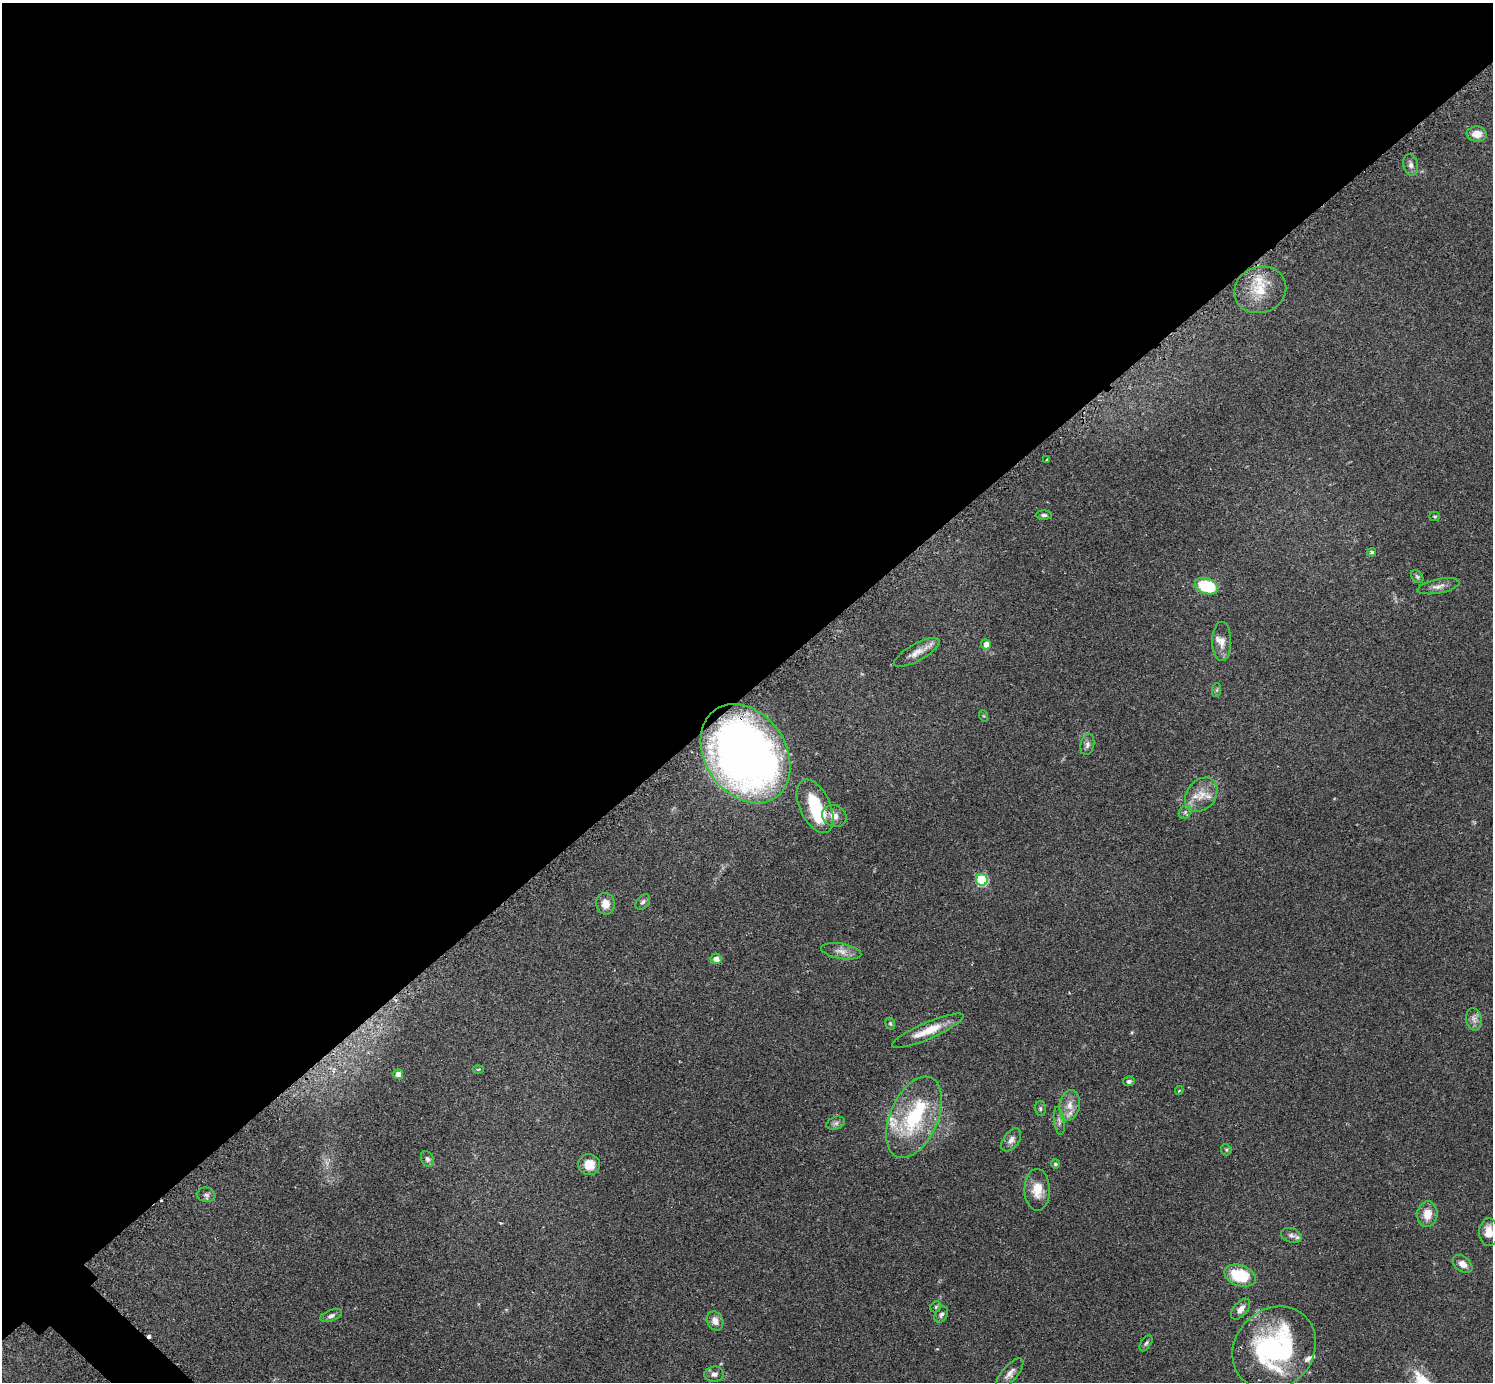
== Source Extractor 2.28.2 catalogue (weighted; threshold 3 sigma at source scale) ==
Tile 2 of 4 x 4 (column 2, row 1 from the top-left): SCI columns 1519-3009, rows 4327-5706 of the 6041 x 6040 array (HDU 1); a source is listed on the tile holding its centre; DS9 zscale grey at full resolution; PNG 1495 x 1384 px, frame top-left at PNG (2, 3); each listed source drawn as its Kron ellipse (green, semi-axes under 4 px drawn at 4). Shown black and unused: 51% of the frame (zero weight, under 2 of 3 exposures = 2% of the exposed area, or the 3 px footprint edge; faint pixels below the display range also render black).
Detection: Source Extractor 2.28.2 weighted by HDU 2 'WHT'; one run over the whole footprint, this tile lists its part. Background 0.0786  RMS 0.0055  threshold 0.0247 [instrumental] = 3 sigma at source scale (4.5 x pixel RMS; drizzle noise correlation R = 1.50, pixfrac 1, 0.05/0.05 arcsec/px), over >= 5 px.
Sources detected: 69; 1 too faint to see at this stretch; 2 inside a brighter object's white glare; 2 cosmic-ray / hot-pixel residue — neither listed nor drawn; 5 inside a brighter listed object's ellipse — not listed separately; the other 59 listed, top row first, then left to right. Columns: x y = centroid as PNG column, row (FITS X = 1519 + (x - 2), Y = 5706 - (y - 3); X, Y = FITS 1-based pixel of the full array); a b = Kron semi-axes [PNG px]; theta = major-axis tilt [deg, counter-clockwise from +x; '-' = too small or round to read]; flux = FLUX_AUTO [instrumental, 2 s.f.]
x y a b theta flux
1477 134 10 7 -5 5.9
1411 165 11 7 -79 2.4
1260 290 26 23 20 17
1047 460 3 3 - 1.6
1044 515 8 4 -2 1.3
1435 516 5 4 - 0.72
1372 552 4 3 - 1.3
1417 577 7 5 -50 1
1206 586 12 7 -20 25
1438 586 21 7 11 3.6
1222 641 20 9 90 4.4
986 644 5 5 - 3.5
917 652 26 8 29 5.5
1217 690 7 4 89 0.86
984 716 6 3 -70 0.59
1087 745 10 6 79 1.9
746 754 53 40 -56 320
1201 795 19 14 50 9
815 806 29 15 -65 27
1185 812 7 5 47 1.3
834 816 12 10 -22 4.5
982 880 6 5 - 43
643 902 9 6 52 1.4
605 904 11 9 -77 5
841 951 20 7 -10 4.4
716 959 6 5 - 3.6
1474 1019 11 8 -79 3
890 1024 6 4 -69 0.82
928 1031 39 8 23 12
478 1069 5 3 - 0.54
398 1074 5 5 - 5.2
1129 1081 6 5 - 1.5
1179 1090 4 3 - 0.68
1069 1105 15 10 81 5.5
1040 1109 7 5 -89 1.1
914 1117 43 24 66 46
1059 1121 14 5 -82 2.1
836 1123 9 6 19 1.6
1011 1140 13 7 53 3
1226 1150 6 5 - 0.87
427 1159 8 6 -63 1.5
589 1164 11 10 - 8
1055 1164 4 4 - 0.94
1037 1190 21 12 -89 8.6
206 1195 9 7 -11 1.7
1427 1214 13 10 84 7.2
1489 1232 14 9 -90 6.5
1291 1235 10 7 -18 2.4
1462 1264 11 7 -37 3.7
1240 1276 16 10 -18 24
936 1307 6 5 - 0.75
1241 1309 12 6 49 3.7
941 1315 9 6 59 1.5
331 1316 11 5 21 1.6
715 1321 10 8 -65 3.7
1146 1343 9 5 56 1.2
1274 1348 44 39 45 88
1010 1373 19 7 49 3.5
714 1374 9 7 6 2.3
Overlapping masked pixels (flux is a lower limit): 1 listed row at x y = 746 754
Isophote crosses this tile's border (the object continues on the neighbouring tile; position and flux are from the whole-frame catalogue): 1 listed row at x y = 1489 1232